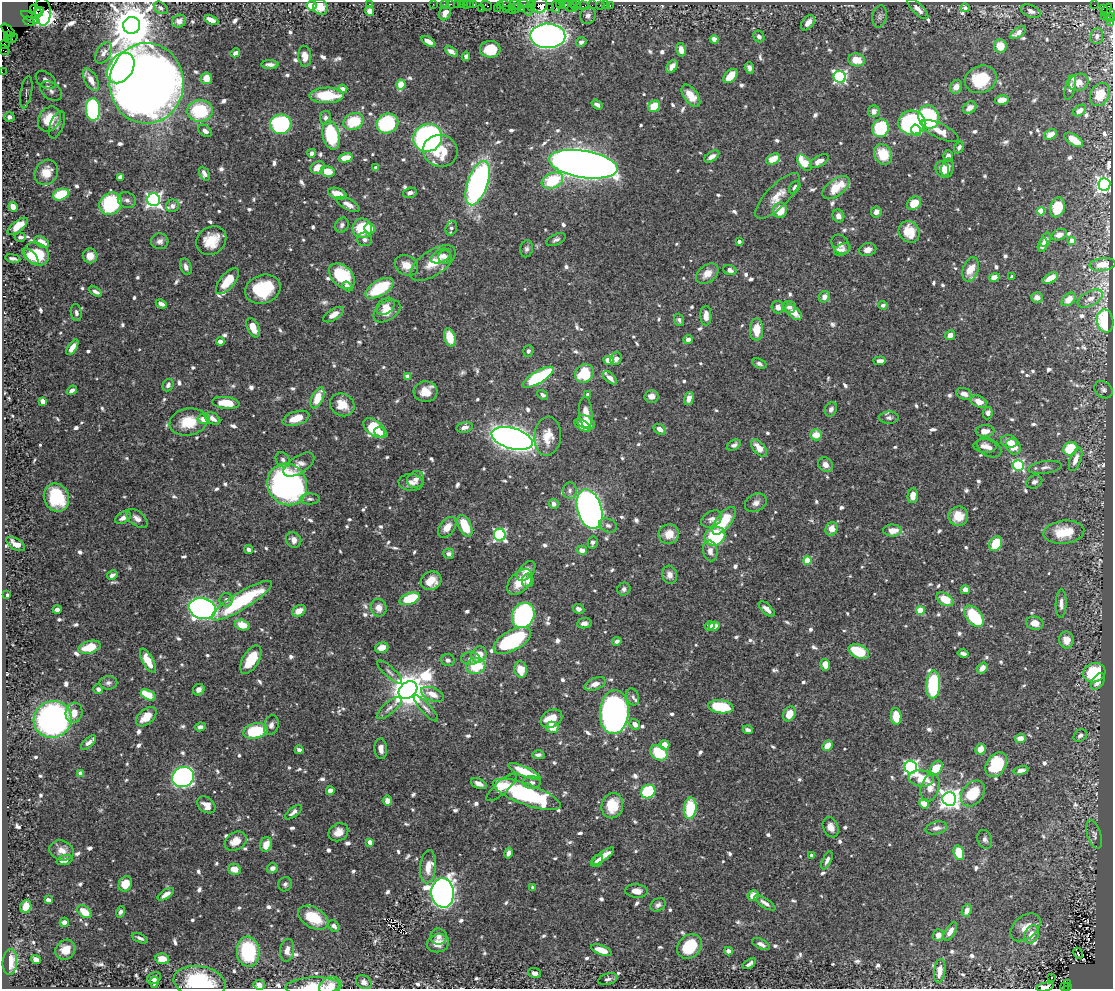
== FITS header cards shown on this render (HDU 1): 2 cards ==
NAXIS1  =                 1111
NAXIS2  =                  987

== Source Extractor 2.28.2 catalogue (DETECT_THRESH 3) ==
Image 1111 x 987 px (HDU 1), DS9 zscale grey, 1 PNG px = 1 image px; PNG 1115 x 991 px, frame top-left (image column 1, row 987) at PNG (2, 2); each listed source drawn as its Kron ellipse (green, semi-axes under 4 px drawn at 4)
Background 0.589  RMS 0.0091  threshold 0.0274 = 3 sigma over >= 5 px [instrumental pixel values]
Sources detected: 943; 1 with non-positive FLUX_AUTO (blend fragments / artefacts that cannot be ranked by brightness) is neither listed nor drawn; of the other 942, the 500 brightest by FLUX_AUTO listed and drawn (442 fainter detections omitted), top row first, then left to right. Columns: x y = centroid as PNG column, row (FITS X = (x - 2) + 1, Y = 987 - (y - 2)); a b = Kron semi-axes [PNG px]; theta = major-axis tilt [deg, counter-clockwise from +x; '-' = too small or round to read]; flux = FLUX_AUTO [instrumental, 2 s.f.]
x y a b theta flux
369 4 2 2 - 20
433 4 2 2 - 4.4
445 4 3 2 - 6.5
451 4 2 2 - 5.2
457 4 2 2 - 4.9
462 4 3 2 - 12
467 4 3 3 - 10
474 4 3 3 - 19
524 4 6 3 -4 36
533 4 3 2 - 6.1
560 4 3 2 - 8
564 4 3 2 - 4.5
573 4 3 3 - 7.2
470 5 3 2 - 12
500 5 4 3 - 7.6
516 5 6 3 -20 19
540 5 7 7 - 46
576 5 5 3 - 14
592 5 2 2 - 4
600 5 3 3 - 12
605 5 2 2 - 2.8
610 5 3 2 - 13
1094 5 3 2 - 5.8
312 6 5 5 - 33
486 6 6 4 -17 2.2
506 6 8 3 -25 47
556 6 6 2 89 14
583 6 5 3 - 29
321 7 8 7 - 10
531 7 3 3 - 15
550 7 2 2 - 4.3
570 7 7 3 -32 24
161 8 7 5 -35 2
481 8 3 3 - 8.7
497 8 3 2 - 7.4
515 8 5 3 - 6.3
965 8 5 4 - 1.9
1103 8 4 3 - 19
506 9 4 3 - 15
521 9 3 2 - 61
918 9 13 5 -44 4.7
36 10 6 4 -44 220
512 10 3 2 - 8.4
528 10 6 2 -82 12
1107 10 7 3 61 300
370 11 5 4 - 4.2
1031 11 10 6 -23 2.6
43 12 14 8 -88 48
38 13 6 3 43 160
445 13 7 5 64 3.1
1110 13 3 3 - 12
588 15 9 7 72 2.6
880 16 11 7 80 2.4
1104 16 2 2 - 4.3
31 17 10 3 -32 3.3
1110 18 5 4 - 17
211 20 7 4 -26 4.7
29 21 6 4 -21 7.5
179 21 7 6 - 2.9
808 23 9 5 51 5.9
1111 23 3 2 - 6.6
132 25 8 8 - 2500
8 30 8 3 -43 43
1018 33 9 4 34 3.5
9 36 4 3 - 130
548 36 17 12 -1 530
1097 36 8 6 84 2.1
759 37 6 5 - 2.3
12 38 6 3 35 200
8 39 3 3 - 120
714 39 4 4 - 7.5
428 41 8 4 -34 4.8
581 42 5 4 - 2.4
5 44 5 4 - 15
1000 46 7 6 - 10
490 49 10 8 2 17
4 50 6 2 -40 12
681 50 7 4 -77 5.6
451 51 7 4 -32 3.6
103 53 12 7 60 2.7
235 53 5 4 - 2.6
305 56 10 6 -84 4.4
466 56 4 4 - 1.8
857 60 8 6 -11 11
270 64 8 4 0 2.4
672 66 7 5 55 5.1
121 68 17 12 55 190
749 68 6 4 -70 2.6
2 72 2 2 - 4.2
730 76 8 5 47 12
840 77 6 6 - 110
207 78 6 5 - 7.5
981 79 16 13 22 25
46 80 11 7 -36 4.6
91 80 12 6 -61 5.8
1079 82 10 8 22 5.2
146 83 40 37 88 1200
401 84 5 4 - 18
956 87 7 5 62 4.1
1070 87 13 5 76 2.8
343 89 4 4 - 5.2
51 91 12 8 -37 4
26 92 16 5 80 3.6
327 95 17 8 1 25
1100 95 12 9 64 14
691 96 13 7 -54 11
1002 100 7 4 13 7.7
597 104 6 4 -35 1.9
654 106 6 5 - 15
970 108 7 5 35 5.4
93 109 11 7 -86 76
1080 110 7 5 37 4.5
200 111 13 10 6 38
874 111 6 6 - 3.9
9 117 5 5 - 3.5
928 117 12 10 -70 73
326 118 7 5 -86 2
49 119 13 10 57 18
354 121 11 8 22 22
387 123 11 9 26 60
912 123 13 12 - 120
281 124 11 9 9 86
57 125 14 6 69 2.9
880 128 9 8 - 42
916 130 6 4 -76 12
205 131 7 5 -38 2.9
940 131 21 7 -26 8.3
1050 134 7 5 26 6.1
331 135 15 8 -77 43
428 138 14 13 - 170
1074 140 10 5 -32 9.1
959 147 6 4 58 2.3
440 151 17 16 - 18
312 153 4 4 - 2
883 154 11 8 -65 18
712 156 8 4 32 3.5
948 156 6 5 - 3
346 158 7 4 14 8.7
773 159 7 5 26 8.7
819 161 10 5 28 4.4
804 163 9 5 -48 15
583 164 34 13 -9 1100
318 167 7 5 27 8.1
376 168 4 4 - 2.7
948 168 9 6 79 4.4
942 169 8 6 -67 9.9
328 171 7 5 -9 9.8
46 172 13 11 57 10
204 174 7 5 -63 2.6
120 177 4 4 - 2.9
552 181 11 7 22 28
478 183 23 10 71 170
1104 184 6 6 - 230
795 187 7 5 53 2.4
836 187 16 8 37 17
410 193 7 5 16 2.1
61 194 8 5 20 27
337 194 9 5 -19 7.7
778 196 30 11 46 9.6
127 200 9 7 -23 2.7
154 200 6 6 - 200
914 203 7 6 - 14
111 204 12 10 45 47
348 204 12 5 -29 4.2
172 206 6 6 - 2.1
13 207 5 4 - 7.9
1057 207 10 7 73 17
780 210 8 7 - 11
1041 211 4 4 - 20
876 212 5 5 - 2.9
838 216 6 5 - 3
342 225 8 6 57 2.1
18 226 12 5 38 10
362 228 10 9 - 30
451 228 7 5 72 1.8
370 229 5 5 - 7.1
909 232 11 10 - 15
1059 235 8 5 18 3.6
20 237 5 4 - 2.3
365 239 7 7 - 2.2
556 240 10 5 25 2
1045 240 7 5 68 3
160 241 8 8 - 2.8
211 241 16 13 35 14
739 241 4 3 - 2.7
1072 241 4 4 - 6.5
42 242 8 5 -29 7.1
841 244 10 8 -56 2.7
1043 245 7 4 72 3.7
526 249 8 6 78 1.9
842 250 8 5 25 2.1
868 250 9 6 15 4
37 254 13 11 -38 25
30 256 10 5 -42 4.8
90 256 7 7 - 6
441 256 10 6 26 3.5
445 257 6 6 - 2.9
13 258 7 3 -9 1.9
433 263 26 12 34 12
1102 264 13 6 6 7.7
406 265 12 9 -29 7.9
186 267 9 5 -71 3
971 269 12 7 71 13
730 270 7 5 -20 2.9
707 274 13 8 37 6.2
342 276 15 10 -42 34
994 277 5 4 - 8.4
1012 277 4 3 - 2.9
1050 278 8 4 29 8.9
227 281 16 7 50 17
347 286 6 4 -35 2.5
379 288 16 7 30 35
263 289 18 14 18 41
95 292 7 4 -32 2.5
824 297 6 5 - 3.6
1037 298 6 5 - 3.8
1090 298 14 7 27 4.1
1069 299 8 5 42 8.1
161 304 6 4 -24 2.5
883 305 4 4 - 2.6
385 306 10 7 38 4.8
778 307 6 6 - 3.7
789 307 7 6 - 2.3
387 311 15 9 34 7.9
794 312 10 5 -42 8.1
76 313 8 5 -82 2
334 315 11 5 32 5.6
706 316 10 5 -90 5.6
679 320 6 5 - 1.8
1105 321 12 8 -82 33
253 328 10 5 -65 9.1
757 329 11 6 90 12
950 335 5 4 - 5.6
450 337 9 5 -74 12
688 340 4 4 - 3.6
220 341 4 4 - 3.7
72 347 9 4 57 5.9
528 351 6 5 - 1.9
616 359 7 5 62 3.2
608 360 5 4 - 7.4
880 361 6 4 4 3.1
759 364 7 4 -23 1.8
584 373 10 8 43 31
408 376 4 4 - 6.8
538 377 18 6 31 58
610 378 8 4 -40 4.2
168 385 6 5 - 2.1
72 390 5 3 - 2.3
1103 390 10 7 -40 2.2
426 392 12 10 -3 8.4
964 394 8 5 -20 3.9
543 395 6 4 -35 1.9
588 395 4 3 - 2.7
651 396 7 6 - 4
318 398 11 5 65 13
689 399 6 4 75 4.5
43 401 4 4 - 7.6
979 402 8 5 -22 6.6
226 403 14 6 -6 15
342 405 13 11 -31 11
831 409 7 6 - 2.7
586 412 15 6 -85 7.3
988 413 6 4 81 3.3
212 418 8 5 -30 4.2
296 418 14 7 17 10
889 418 9 6 0 2.2
204 419 6 5 - 6.9
188 422 19 13 10 20
586 422 9 6 -26 13
583 426 9 5 -30 7.9
464 427 8 5 12 3.3
374 428 12 7 -39 25
660 429 7 5 -34 4.1
985 431 9 6 2 5.2
381 433 7 4 -22 4
816 435 6 5 - 8.4
548 436 19 13 85 12
512 439 21 10 -16 550
1009 441 8 6 -13 6.4
734 445 7 4 28 2.2
985 446 11 6 -4 4.1
989 447 13 8 -29 3.7
1013 447 8 7 - 10
759 448 10 5 -48 7.9
1070 449 7 6 - 28
1076 459 12 5 69 6.2
283 460 8 6 -54 2.1
299 465 17 8 33 6
825 465 8 6 -43 3.6
1018 465 5 5 - 78
1045 467 17 6 8 3.3
416 479 9 8 - 2.9
411 482 12 8 -3 4.8
1034 482 8 6 23 2.3
287 484 21 19 -59 250
570 491 8 7 - 2.2
913 495 8 5 86 5.6
56 498 14 12 -67 35
310 499 10 5 0 2
756 503 11 8 28 3.5
554 504 5 5 - 2.8
590 509 20 12 -73 350
958 516 10 9 - 11
123 518 8 5 33 3.5
137 518 12 7 -37 3.4
712 519 11 7 28 3.5
724 521 16 7 52 27
608 525 9 6 -23 2.3
465 526 12 6 -64 18
447 527 12 7 53 6.5
832 529 7 6 - 8.8
892 530 9 6 0 7.6
1064 532 20 11 6 21
669 534 10 9 - 8.5
500 535 6 6 - 97
715 536 11 9 30 53
294 540 8 7 - 4.6
593 542 6 5 - 1.9
16 544 11 5 -33 5.5
996 544 8 6 57 21
249 550 4 4 - 2.6
582 550 5 4 - 4.4
710 551 10 7 -79 4.3
449 554 5 5 - 2.5
807 560 4 4 - 24
526 571 12 7 50 4.6
112 575 5 4 - 2.4
670 575 9 7 -75 4
528 580 7 5 78 3.1
431 581 10 9 - 10
520 582 15 9 48 11
624 589 7 6 - 2
965 590 4 4 - 4.5
7 595 4 4 - 2
410 599 10 5 20 34
945 599 9 6 -31 13
226 600 7 6 - 2.8
242 601 35 8 32 63
1061 603 14 5 88 3.8
379 608 9 8 - 5.5
202 609 14 10 -15 340
578 609 6 5 - 2.6
767 609 10 4 -44 3.8
57 610 4 4 - 2.8
920 610 4 4 - 21
299 611 7 5 28 7
523 615 13 11 66 110
974 616 12 7 -50 41
584 623 7 5 6 2.7
1035 623 9 6 -11 6.2
242 625 7 5 -14 12
710 626 5 4 - 7.3
714 626 6 4 12 7.3
512 640 21 10 29 58
1066 640 8 7 - 5.3
617 641 5 4 - 1.8
89 647 11 6 16 16
382 648 6 5 - 7.8
859 652 11 6 -24 29
963 653 6 4 -14 2.9
479 654 8 7 - 8.2
470 659 9 6 0 2.6
251 660 16 8 59 18
448 660 7 6 - 2.3
148 661 13 5 -62 11
825 665 6 4 -76 6.5
476 666 10 8 16 23
982 668 6 4 53 4.7
521 670 8 6 -75 11
390 672 16 5 -42 2.4
1094 673 11 9 18 37
1098 681 9 5 58 5.9
108 683 9 6 0 2
595 684 11 6 20 5.2
933 685 14 7 87 55
98 689 5 4 - 2.4
199 690 6 5 - 3.7
408 690 10 8 37 1600
433 694 12 6 -22 7.2
148 695 8 4 -26 21
633 697 9 6 -70 1.9
721 707 13 6 -6 40
389 708 15 6 40 3.6
426 708 17 5 -48 2.7
614 712 22 14 86 260
74 713 10 8 78 7
789 714 8 6 62 10
896 716 8 5 -87 15
146 717 12 7 42 10
53 719 19 18 - 210
551 719 11 8 31 17
635 724 6 5 - 3.3
271 725 10 7 73 2.9
200 727 5 4 - 2.6
552 727 6 5 - 8.5
748 730 5 3 - 2
255 731 12 7 12 33
1080 735 7 5 38 2.3
1020 739 5 4 - 6.4
89 743 9 4 42 2.6
664 745 5 5 - 7.1
827 746 6 4 47 8.2
381 749 10 6 -86 3.5
981 749 6 5 - 6.6
299 750 4 4 - 2.1
659 753 9 7 -34 25
538 755 6 4 1 2.2
996 765 13 9 57 30
911 767 6 6 - 150
936 768 8 5 55 18
1021 770 7 4 12 3.5
524 771 17 5 -24 19
81 773 4 4 - 6
183 777 11 10 - 220
921 778 12 8 -7 12
532 782 9 6 -2 2.7
479 784 8 4 -22 3.2
501 787 19 6 42 7.7
930 788 14 9 75 7.9
330 791 4 4 - 5.8
648 791 7 6 - 53
973 793 14 10 51 21
527 794 36 10 -20 93
949 799 7 7 - 440
387 801 5 4 - 4.7
924 804 5 4 - 13
206 805 10 7 -40 6.8
612 806 13 11 77 19
690 808 11 6 85 29
293 812 10 4 38 2.5
831 827 10 7 -67 5.8
936 828 11 6 12 3
338 832 10 8 32 6
1094 834 15 7 -73 2.2
985 839 10 7 -70 2.2
236 841 12 8 31 8.5
370 842 4 4 - 5.8
266 844 7 6 - 8.2
62 850 12 9 -17 5.1
508 853 5 4 - 3.3
959 853 7 5 -73 20
811 855 3 3 - 2.4
603 856 14 4 36 6.8
65 860 8 4 19 4
827 860 10 4 65 2.6
597 861 7 5 47 2.3
428 867 16 8 84 8.5
272 868 6 5 - 2.6
234 869 6 5 - 7.1
125 884 8 6 60 12
285 884 7 6 - 1.9
533 888 4 3 - 2.9
636 891 11 7 -4 4.9
443 893 15 11 -86 600
166 894 9 4 33 4.6
753 895 5 5 - 6.1
48 900 4 4 - 5.5
765 903 12 4 -33 2.7
658 905 8 6 30 2
26 906 6 5 - 7.4
967 910 6 4 66 4.1
84 912 8 5 -38 11
121 912 6 4 77 1.9
313 918 16 10 -30 20
64 922 5 4 - 3.3
334 926 6 5 - 2.6
1025 927 17 11 39 7.7
950 931 10 5 58 3.8
1031 934 9 7 63 6.5
938 935 6 5 - 3.4
439 937 8 8 - 3.1
140 938 8 4 -24 1.8
438 943 11 9 15 8.3
761 944 9 5 -26 2.9
689 946 13 11 44 26
65 950 10 9 - 9
287 950 11 7 83 4.7
601 950 11 4 -20 9.6
728 951 4 4 - 3.4
248 952 15 11 -86 51
1078 953 6 3 -63 5.1
36 959 5 4 - 5.3
162 959 7 5 -11 9.5
10 962 13 7 85 14
749 964 7 3 34 2.3
940 971 12 5 82 5.8
535 973 7 5 -20 2.8
154 978 7 5 30 3.7
1051 978 3 3 - 3.3
608 979 10 5 17 2
154 982 5 4 - 2.8
199 982 26 15 -9 47
364 982 8 6 -34 2.9
1068 983 3 2 - 24
259 985 5 5 - 4.6
313 986 27 9 3 11
330 986 11 9 24 6.9
1064 986 4 3 - 16
1045 987 9 4 8 5.8
1067 987 3 2 - 20
At the frame edge (FLAGS 8, measured only in part): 10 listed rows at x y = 1110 18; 1111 23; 4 50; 2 72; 146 83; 199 982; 313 986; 330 986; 1045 987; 1067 987
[442 fainter detections neither listed nor drawn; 1 non-positive-flux detection neither listed nor drawn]